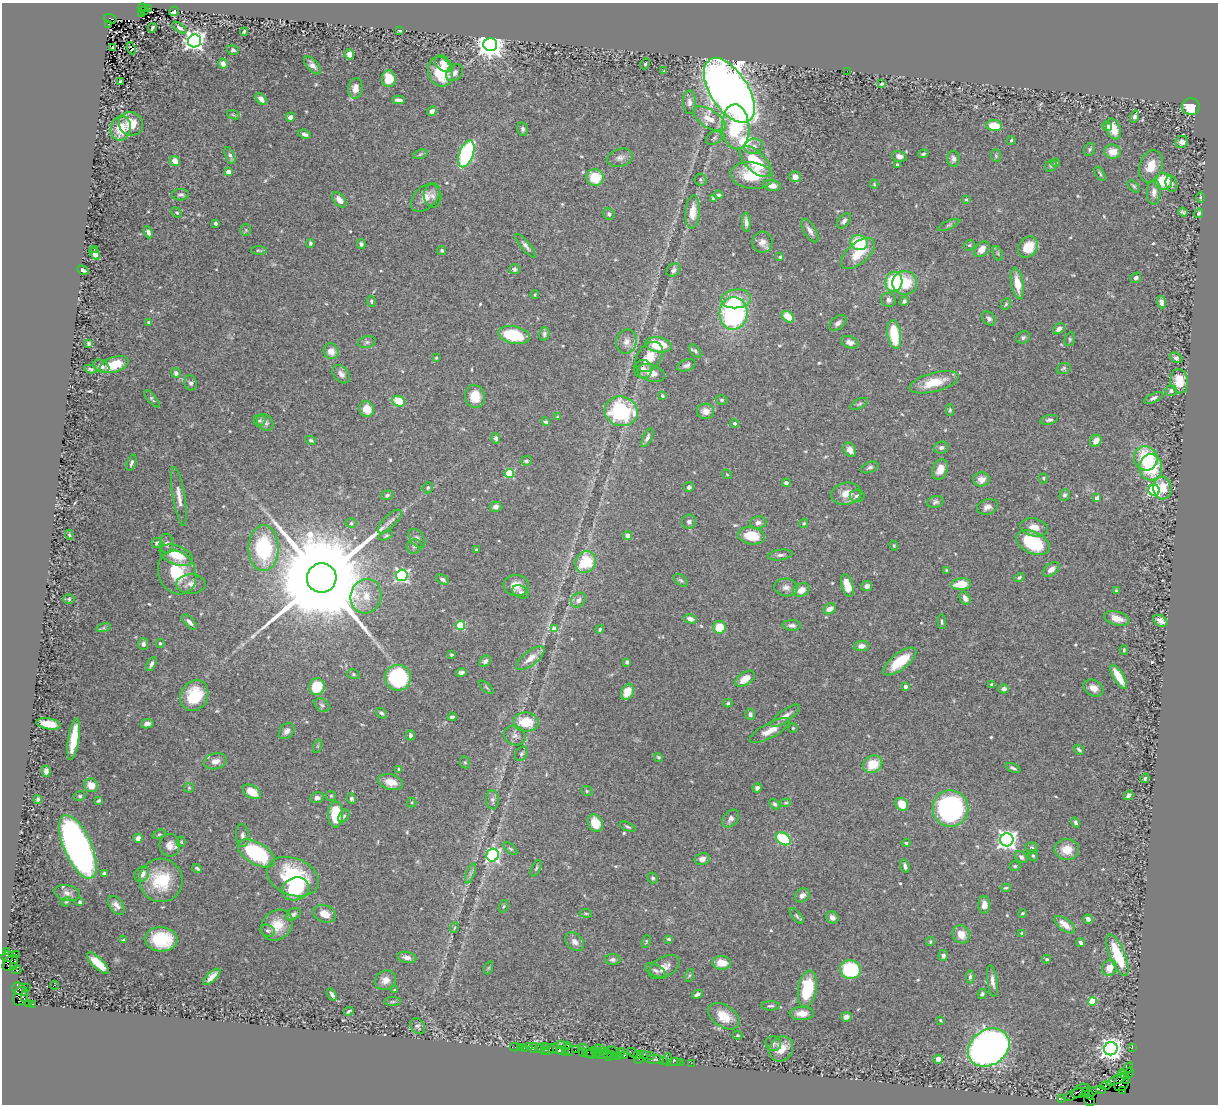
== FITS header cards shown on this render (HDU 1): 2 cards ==
NAXIS1  =                 1216
NAXIS2  =                 1102

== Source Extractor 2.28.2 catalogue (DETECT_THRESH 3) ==
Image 1216 x 1102 px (HDU 1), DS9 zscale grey, 1 PNG px = 1 image px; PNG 1220 x 1106 px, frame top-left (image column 1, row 1102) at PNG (2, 3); each listed source drawn as its Kron ellipse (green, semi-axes under 4 px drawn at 4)
Background 0.83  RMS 0.029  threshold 0.0873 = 3 sigma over >= 5 px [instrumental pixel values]
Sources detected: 566; of the 566, the 500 brightest by FLUX_AUTO listed and drawn (66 fainter detections omitted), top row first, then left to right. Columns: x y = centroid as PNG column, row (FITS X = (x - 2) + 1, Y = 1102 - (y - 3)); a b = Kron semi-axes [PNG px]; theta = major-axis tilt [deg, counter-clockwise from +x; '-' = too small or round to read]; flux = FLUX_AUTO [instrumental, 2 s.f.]
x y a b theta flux
142 7 4 3 - 370
148 8 4 2 - 79
145 10 4 3 - 68
174 11 5 3 - 2.3
142 13 3 2 - 120
110 19 7 4 -22 570
108 24 3 2 - 130
152 28 5 2 - 3
179 28 8 4 -37 5.3
400 30 3 2 - 2.4
244 32 4 3 - 2.7
194 41 6 6 - 1200
490 44 7 6 - 2600
112 47 3 2 - 2.5
131 48 6 3 -68 110
233 50 6 4 -15 4
349 54 5 4 - 14
223 63 5 4 - 11
443 63 10 6 -46 16
645 64 5 4 - 2.8
312 65 11 5 -48 8.9
664 71 4 4 - 2.7
847 71 2 2 - 18
440 72 15 12 -68 62
454 73 9 7 45 8.3
389 79 8 7 - 41
120 82 4 3 - 2.4
882 84 4 3 - 3
355 88 10 7 83 17
729 90 36 19 -57 3000
261 99 7 4 -50 13
398 100 6 4 -2 7.7
689 102 12 6 -88 10
1191 107 9 8 - 58
432 111 5 4 - 6
233 115 6 4 -19 2.7
1135 116 6 4 74 6.7
290 117 5 4 - 10
709 119 18 9 -32 31
131 124 12 11 - 33
994 126 8 5 -5 40
1107 126 5 4 - 9.1
736 127 22 13 -87 170
121 128 12 10 77 45
523 129 7 5 -78 4.9
1113 129 11 7 -68 26
304 134 6 4 -23 6.4
714 138 8 6 32 5.1
1011 140 4 3 - 2.7
1182 142 6 6 - 14
754 146 9 7 13 8.1
1090 149 7 5 67 3.4
1113 152 8 7 - 23
420 154 7 4 20 3.3
466 154 14 7 70 280
923 154 5 4 - 3.7
230 155 9 4 -68 6
899 156 7 5 -17 9.3
996 156 6 5 - 3.2
620 158 13 9 17 10
953 159 8 6 -87 7.1
175 161 5 4 - 20
755 161 20 10 -45 84
1055 163 4 4 - 2.6
897 165 3 3 - 3.2
1051 166 6 5 - 3.4
1151 166 16 11 71 30
228 172 4 4 - 25
1100 174 8 3 -58 3
752 175 21 13 -8 65
595 177 8 8 - 53
795 177 6 5 - 15
700 179 6 6 - 3.5
1163 181 9 8 - 61
874 184 4 4 - 2.2
1171 184 8 6 -75 6.5
772 185 9 5 -12 14
1134 186 7 4 -46 3.5
1154 192 12 7 87 11
181 195 8 5 1 6
719 195 5 3 - 4.4
432 196 11 9 -81 9.8
425 197 17 10 44 23
1201 197 5 3 - 2.4
714 198 4 4 - 12
339 200 9 5 -52 12
966 200 4 3 - 3
177 212 6 4 -46 2.8
693 212 17 7 85 26
1183 212 5 3 - 3.4
1199 213 5 4 - 2.9
609 214 6 5 - 5.5
844 221 9 5 49 7.4
746 222 9 4 -86 8
215 223 3 3 - 3.7
949 225 11 4 24 4.1
246 230 6 5 - 3.1
810 230 13 6 -59 11
148 232 6 4 -66 6.2
762 242 10 10 - 13
310 243 4 4 - 4.3
859 243 9 7 -15 84
361 244 5 4 - 4.5
969 245 6 5 - 2.8
526 246 15 4 -50 7.1
1028 247 11 9 51 37
94 249 3 2 - 4
982 249 9 6 48 15
259 250 8 3 -1 2.7
442 251 5 4 - 2.8
858 253 20 10 41 50
998 253 7 4 -71 3.5
95 254 7 4 -57 14
780 257 3 3 - 2.3
514 269 5 5 - 4.8
83 270 6 3 -29 6.3
673 270 7 5 41 6.6
1136 278 6 5 - 6.3
894 282 10 8 77 140
905 283 12 12 - 63
1017 284 16 6 -81 34
535 295 4 3 - 2.3
736 299 15 9 5 30
889 300 7 7 - 6.6
371 301 5 3 - 3.2
904 301 4 4 - 3.5
1162 302 6 4 -73 6.8
1006 304 6 4 63 3.1
734 313 16 14 86 370
788 317 7 5 -36 40
989 319 8 6 -48 6.3
148 322 3 3 - 2.7
838 323 10 6 41 7.3
1059 329 6 4 37 9.2
544 334 7 5 75 4.9
894 334 14 6 -81 77
514 335 16 8 -12 95
1023 337 7 5 28 4.6
1070 339 7 5 78 3.4
367 342 9 6 10 5.2
626 342 12 10 74 15
850 342 9 6 -18 10
89 343 4 3 - 3.4
659 345 13 7 -9 62
331 351 8 7 - 19
695 351 8 4 -50 4.4
649 357 17 11 53 31
436 358 4 3 - 2.4
1176 358 6 5 - 5.1
114 365 15 7 18 48
686 365 10 5 19 6.5
101 366 8 6 -30 7.7
1063 368 7 5 19 3.5
90 369 6 3 -9 4.2
643 369 9 9 - 11
176 373 5 4 - 7.1
651 373 14 8 -19 23
341 374 10 7 -49 10
1179 381 12 8 -82 33
934 382 25 9 15 46
191 383 7 6 - 5.6
1171 391 6 5 - 4.5
475 396 11 10 - 33
662 396 4 3 - 3.3
1154 398 10 4 25 6.3
152 399 11 4 -50 3.7
722 400 6 4 -14 3.5
399 401 6 5 - 45
859 404 9 4 27 3.9
367 409 8 7 - 33
950 410 6 4 90 2.5
621 411 17 14 -15 200
705 411 9 7 -10 17
558 417 4 4 - 2.7
259 420 6 6 - 4.2
1049 420 9 4 12 5.8
265 422 9 7 -45 7.8
546 422 5 4 - 3.6
735 423 4 4 - 5.7
496 438 5 4 - 4.7
647 438 10 4 64 7
311 440 5 4 - 3.4
1096 441 6 5 - 17
941 447 7 6 - 6.5
850 450 8 6 -59 11
1146 458 12 11 - 110
526 461 5 4 - 3.8
131 463 8 4 71 5
870 467 9 5 22 5.4
1151 467 13 11 -85 98
940 469 11 7 69 22
509 474 4 4 - 110
727 474 5 4 - 2.4
1043 478 5 4 - 3.1
981 479 8 7 - 15
786 483 4 3 - 6.5
689 487 5 4 - 6.6
428 488 6 5 - 3.2
1162 488 11 9 -85 33
1154 490 6 5 - 270
846 494 15 11 8 24
387 495 6 5 - 5
1065 495 6 5 - 4.9
179 496 30 6 -80 18
857 496 7 6 - 6.1
1097 498 4 4 - 16
935 502 8 6 16 5.5
495 507 6 5 - 8.7
987 507 10 7 18 10
390 521 15 6 45 10
689 522 7 7 - 7
351 523 5 5 - 3.4
758 523 8 6 7 6.9
804 523 5 4 - 2.9
1034 527 14 9 -11 22
69 535 5 4 - 2.8
386 536 7 4 26 3
628 536 4 4 - 15
751 536 14 8 -10 45
417 538 10 6 -53 7
157 543 5 5 - 5.7
1033 543 17 11 -25 130
167 544 10 7 87 7.2
414 546 7 7 - 5
894 546 5 4 - 2.8
264 548 23 15 90 180
476 550 4 3 - 3.1
176 555 17 9 -21 47
780 555 12 5 8 7
586 562 11 10 - 80
1051 569 9 6 37 12
947 570 3 3 - 4
177 573 22 18 -65 71
402 575 6 6 - 370
1019 577 5 4 - 3.7
322 578 15 14 - 64000
443 579 7 4 -27 4.6
681 580 8 5 -36 4
191 584 14 9 0 13
961 584 10 6 4 45
516 585 12 10 -7 20
847 585 12 5 -73 30
867 586 5 5 - 8.1
786 587 12 9 -4 11
801 590 8 6 25 16
1116 591 4 3 - 4.3
521 592 8 6 -30 4.8
366 596 17 15 74 36
965 598 7 5 -62 10
69 599 5 4 - 3
578 600 8 6 44 11
829 609 7 5 28 14
1117 618 13 6 -16 23
690 619 6 4 -13 12
1160 621 8 5 -32 12
189 622 9 4 -46 8.2
942 622 7 3 -87 3.7
461 625 4 4 - 120
792 625 9 5 -5 7.5
720 627 6 6 - 44
103 628 7 4 17 3.5
554 629 4 4 - 42
600 629 4 4 - 3.1
160 643 4 3 - 2.5
143 644 6 5 - 6.5
861 646 7 5 7 9.9
1124 650 4 3 - 2.5
451 655 3 3 - 4
530 658 17 7 38 20
485 661 7 5 45 6.3
900 661 20 8 37 57
627 662 4 3 - 4.6
151 664 7 4 64 7.2
461 673 5 4 - 5.4
353 674 6 5 - 3.1
1119 677 13 5 -59 49
398 678 13 13 - 180
745 679 11 6 34 24
992 684 4 3 - 3.5
905 686 4 3 - 7.4
317 687 8 7 - 66
486 687 9 3 -41 2.9
1094 688 10 8 -29 16
1004 689 5 4 - 7.9
627 692 8 6 64 27
194 696 16 13 61 75
728 703 4 3 - 2.9
322 705 8 6 -37 4.8
382 713 6 4 -38 3.9
750 714 5 5 - 5.5
785 716 17 6 36 13
452 717 4 3 - 4
526 722 13 9 -9 56
49 724 12 5 -9 31
147 724 6 4 11 7.7
793 728 4 4 - 2.6
287 731 9 6 48 8.1
770 731 22 7 28 23
410 735 5 4 - 5
515 735 11 9 -27 8.8
74 739 21 5 81 54
318 746 7 4 71 3.1
1079 750 6 3 -39 3.3
521 754 8 5 57 4.5
658 757 5 4 - 3.2
215 761 11 8 14 14
465 762 6 5 - 3
873 764 10 8 34 43
1013 768 8 4 -24 4.5
399 769 4 4 - 2.7
46 771 6 4 -79 8.3
1145 778 5 3 - 3.7
391 782 13 7 -15 25
91 785 7 6 - 22
189 788 5 5 - 2.3
757 788 5 4 - 6.4
587 791 6 5 - 3.3
252 792 10 6 -31 36
1129 795 5 4 - 7.4
80 796 6 4 13 3.2
331 796 5 5 - 2.8
317 798 7 5 12 7.2
38 799 4 3 - 3.9
351 799 5 4 - 5.7
99 800 4 3 - 3.2
492 800 9 6 -85 6.8
412 803 5 4 - 3.1
786 803 5 4 - 2.5
775 804 6 4 -49 3.7
902 804 7 5 -46 32
950 808 18 18 - 350
336 814 13 7 90 74
344 816 7 4 58 3.8
731 819 10 7 52 8.9
1076 822 5 4 - 4.4
595 823 9 7 -63 40
628 827 8 3 -24 3.3
159 834 7 4 20 2.7
242 835 11 6 -86 7.7
138 838 4 4 - 9.2
783 839 8 5 -34 110
1007 840 6 6 - 1000
181 842 5 4 - 3
906 843 4 3 - 4.6
170 845 11 10 - 17
78 847 34 14 -66 900
1032 848 6 5 - 5
511 849 8 4 -41 3.1
1067 850 12 10 1 27
256 853 21 11 -31 200
493 855 6 6 - 420
1033 855 6 4 -62 3.2
1021 857 7 5 -42 7
702 859 7 6 - 9.6
905 866 7 4 -73 5.7
1015 866 5 4 - 3
197 868 5 3 - 3.7
536 868 9 4 65 3.4
470 873 10 3 69 5.3
104 874 4 3 - 5.5
142 874 8 6 48 17
293 877 27 18 -22 170
653 878 5 5 - 3.7
161 880 22 21 - 89
1006 888 5 3 - 2.7
296 889 14 11 17 88
67 893 13 8 -12 11
802 895 8 6 39 8.8
66 902 5 4 - 2.4
80 902 4 3 - 3.6
116 905 10 6 -53 11
984 905 9 6 -90 14
504 906 6 4 72 2.7
586 913 6 3 -8 2.4
1022 913 4 3 - 2.9
293 914 8 5 31 5.5
325 914 12 8 -20 21
797 916 9 4 -50 3.3
832 917 6 5 - 9.9
1088 919 5 4 - 7
277 925 17 14 41 37
1065 925 12 6 -37 21
454 928 5 3 - 2.3
268 931 7 6 - 5
1022 933 3 3 - 2.3
961 934 9 8 - 24
161 939 16 12 -5 93
669 939 4 3 - 2.7
123 940 4 3 - 2.4
646 941 7 4 71 2.6
575 942 10 8 -42 10
930 942 4 3 - 2.5
1081 943 4 3 - 4.6
6 952 3 2 - 30
16 954 2 2 - 25
943 955 5 5 - 5.7
1117 955 22 7 -67 86
7 956 6 5 - 200
407 957 9 5 -12 11
1047 959 4 3 - 2.6
613 960 8 5 -1 5.7
10 963 9 6 48 840
98 963 14 5 -44 42
722 963 9 6 -4 30
13 966 3 3 - 290
664 967 17 10 30 18
488 968 7 4 71 2.8
1109 968 8 7 - 25
850 969 10 9 - 130
16 970 5 2 - 44
655 970 11 5 -26 6.5
689 975 7 4 70 2.7
212 977 11 4 43 13
970 977 6 4 -87 5.2
385 980 11 9 31 15
992 981 16 5 -82 11
55 985 4 2 - 160
26 987 2 2 - 25
19 989 6 6 - 260
807 989 18 9 80 100
395 990 3 3 - 3.1
332 994 7 4 -56 5.3
697 994 5 3 - 6.1
982 994 5 4 - 3.4
21 996 10 7 67 1200
24 999 3 3 - 270
1092 1001 4 4 - 86
392 1002 8 4 0 3
29 1004 3 3 - 46
33 1004 3 2 - 65
770 1006 9 4 0 4.1
349 1011 5 3 - 3.1
802 1013 12 6 1 17
724 1016 17 11 -33 39
846 1017 5 4 - 10
940 1020 3 3 - 2.6
418 1026 8 6 -52 5.4
738 1035 5 3 - 2.4
561 1044 3 2 - 200
773 1044 8 7 - 4.6
567 1045 4 3 - 140
530 1046 3 3 - 23
544 1046 3 2 - 320
515 1047 5 2 - 39
520 1047 3 2 - 19
989 1047 22 17 33 1500
1132 1047 2 2 - 15
525 1048 3 2 - 68
534 1048 5 3 - 22
540 1049 5 3 - 110
549 1049 6 3 48 95
553 1049 6 2 48 140
569 1049 6 2 89 130
598 1049 6 3 10 220
781 1049 13 11 54 30
1111 1049 7 6 - 1400
544 1050 3 2 - 52
560 1050 4 3 - 190
575 1050 2 2 - 57
587 1051 9 3 -44 180
594 1051 3 2 - 88
603 1051 3 2 - 55
565 1052 4 2 - 110
598 1052 4 3 - 120
614 1052 6 4 -30 210
583 1053 4 3 - 95
633 1053 5 2 - 110
592 1054 8 2 4 78
620 1054 6 3 63 170
644 1054 3 3 - 100
601 1055 6 2 4 240
608 1055 6 3 -78 67
638 1055 5 2 - 85
651 1055 4 3 - 42
612 1056 4 2 - 35
616 1056 3 2 - 24
624 1056 4 3 - 100
639 1059 6 3 52 65
654 1059 9 3 1 190
668 1059 6 2 72 130
938 1059 5 4 - 15
663 1060 4 3 - 100
674 1062 6 3 0 58
680 1062 2 2 - 28
691 1063 2 2 - 28
1127 1069 7 3 49 140
1129 1073 5 3 - 88
1124 1074 6 3 -27 600
1117 1079 11 3 25 810
1126 1080 3 2 - 55
1121 1083 8 7 - 710
1106 1085 6 4 18 160
1101 1090 5 3 - 53
1123 1090 3 3 - 110
1081 1091 10 6 20 610
1091 1092 5 4 - 550
1088 1094 7 3 -43 620
1073 1095 11 4 28 140
1062 1099 3 2 - 17
1090 1100 6 5 - 220
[66 fainter detections neither listed nor drawn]